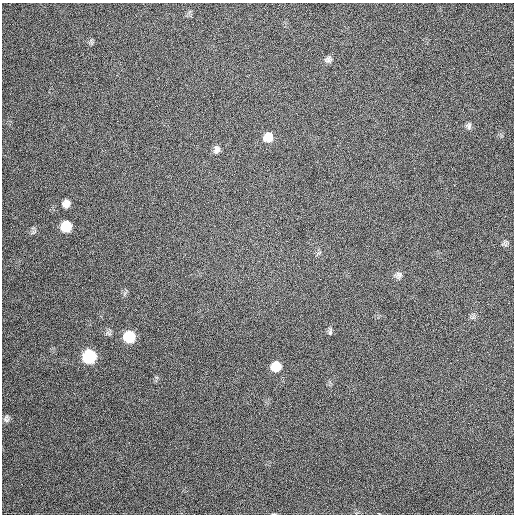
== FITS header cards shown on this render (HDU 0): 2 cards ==
NAXIS1  =                  512
NAXIS2  =                  512

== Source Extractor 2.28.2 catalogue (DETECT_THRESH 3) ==
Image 512 x 512 px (HDU 0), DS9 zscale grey, 1 PNG px = 1 image px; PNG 516 x 516 px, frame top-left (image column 1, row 512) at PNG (2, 3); no overlay
Background 479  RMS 13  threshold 39.5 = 3 sigma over >= 5 px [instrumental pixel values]
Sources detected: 14; all 14 listed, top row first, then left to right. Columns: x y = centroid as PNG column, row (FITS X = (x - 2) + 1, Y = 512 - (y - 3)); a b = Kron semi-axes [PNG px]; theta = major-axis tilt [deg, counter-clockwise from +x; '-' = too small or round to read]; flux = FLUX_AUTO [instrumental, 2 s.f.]
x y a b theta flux
328 60 10 9 - 3500
469 126 8 7 - 2600
268 137 11 10 - 12000
216 150 11 8 83 4200
66 203 10 9 - 5400
66 226 9 9 - 24000
505 243 11 6 -80 2300
399 275 10 10 - 3700
330 331 10 4 -88 1900
129 337 9 9 - 37000
89 356 9 9 - 66000
276 366 9 9 - 17000
7 420 9 8 - 2900
274 514 5 3 - 800
At the frame edge (FLAGS 8, measured only in part): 1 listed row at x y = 274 514